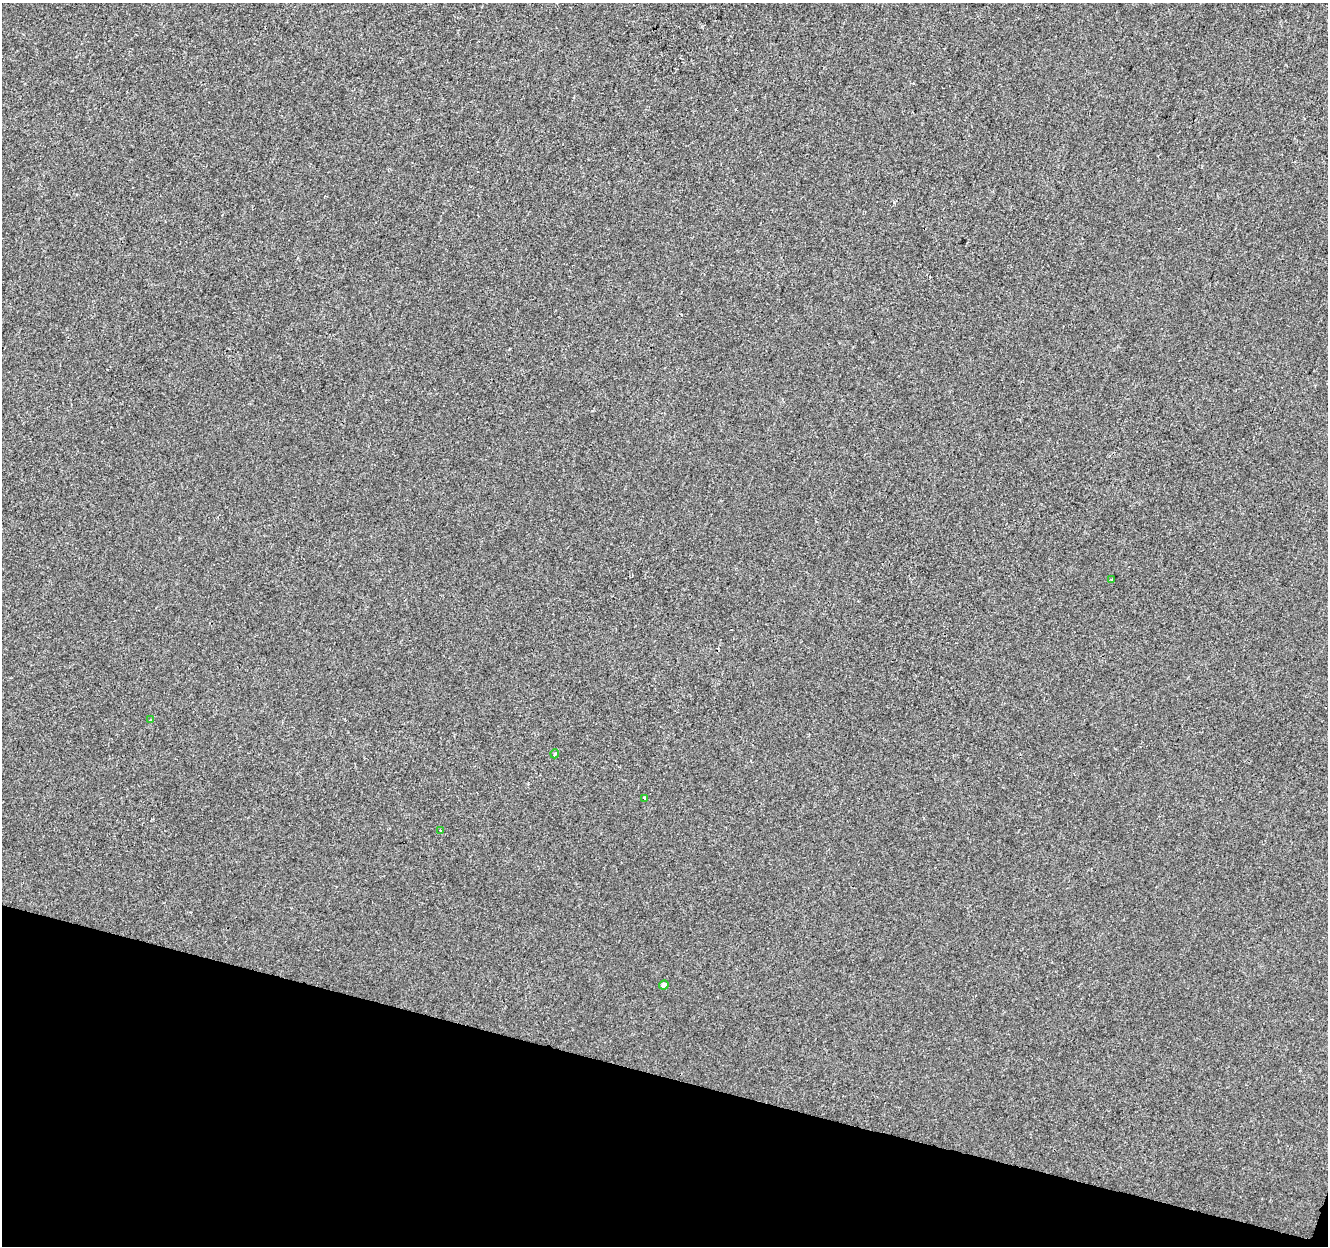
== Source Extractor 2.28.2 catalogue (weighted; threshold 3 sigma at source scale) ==
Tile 15 of 4 x 4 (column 3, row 4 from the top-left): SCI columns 2658-3983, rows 280-1523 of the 5308 x 5473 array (HDU 1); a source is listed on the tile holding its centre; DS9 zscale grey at full resolution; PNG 1330 x 1248 px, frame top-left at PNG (2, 3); each listed source drawn as its Kron ellipse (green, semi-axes under 4 px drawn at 4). Shown black and unused: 14% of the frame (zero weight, under 2 of 3 exposures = <1% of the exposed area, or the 3 px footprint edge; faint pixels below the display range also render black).
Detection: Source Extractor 2.28.2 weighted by HDU 2 'WHT'; one run over the whole footprint, this tile lists its part. Background -8.94e-05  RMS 0.0042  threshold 0.019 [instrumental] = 3 sigma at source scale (4.5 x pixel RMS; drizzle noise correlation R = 1.50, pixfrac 1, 0.0396/0.0396 arcsec/px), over >= 5 px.
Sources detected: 6; all 6 listed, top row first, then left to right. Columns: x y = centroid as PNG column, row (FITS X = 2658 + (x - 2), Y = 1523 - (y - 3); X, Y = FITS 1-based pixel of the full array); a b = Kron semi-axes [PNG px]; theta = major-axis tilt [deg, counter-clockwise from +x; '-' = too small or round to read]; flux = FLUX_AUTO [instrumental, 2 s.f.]
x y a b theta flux
1112 579 4 2 - 0.32
151 720 4 4 - 0.68
555 754 4 4 - 0.57
644 798 3 3 - 0.75
441 830 4 2 - 0.35
664 985 5 4 - 2.1